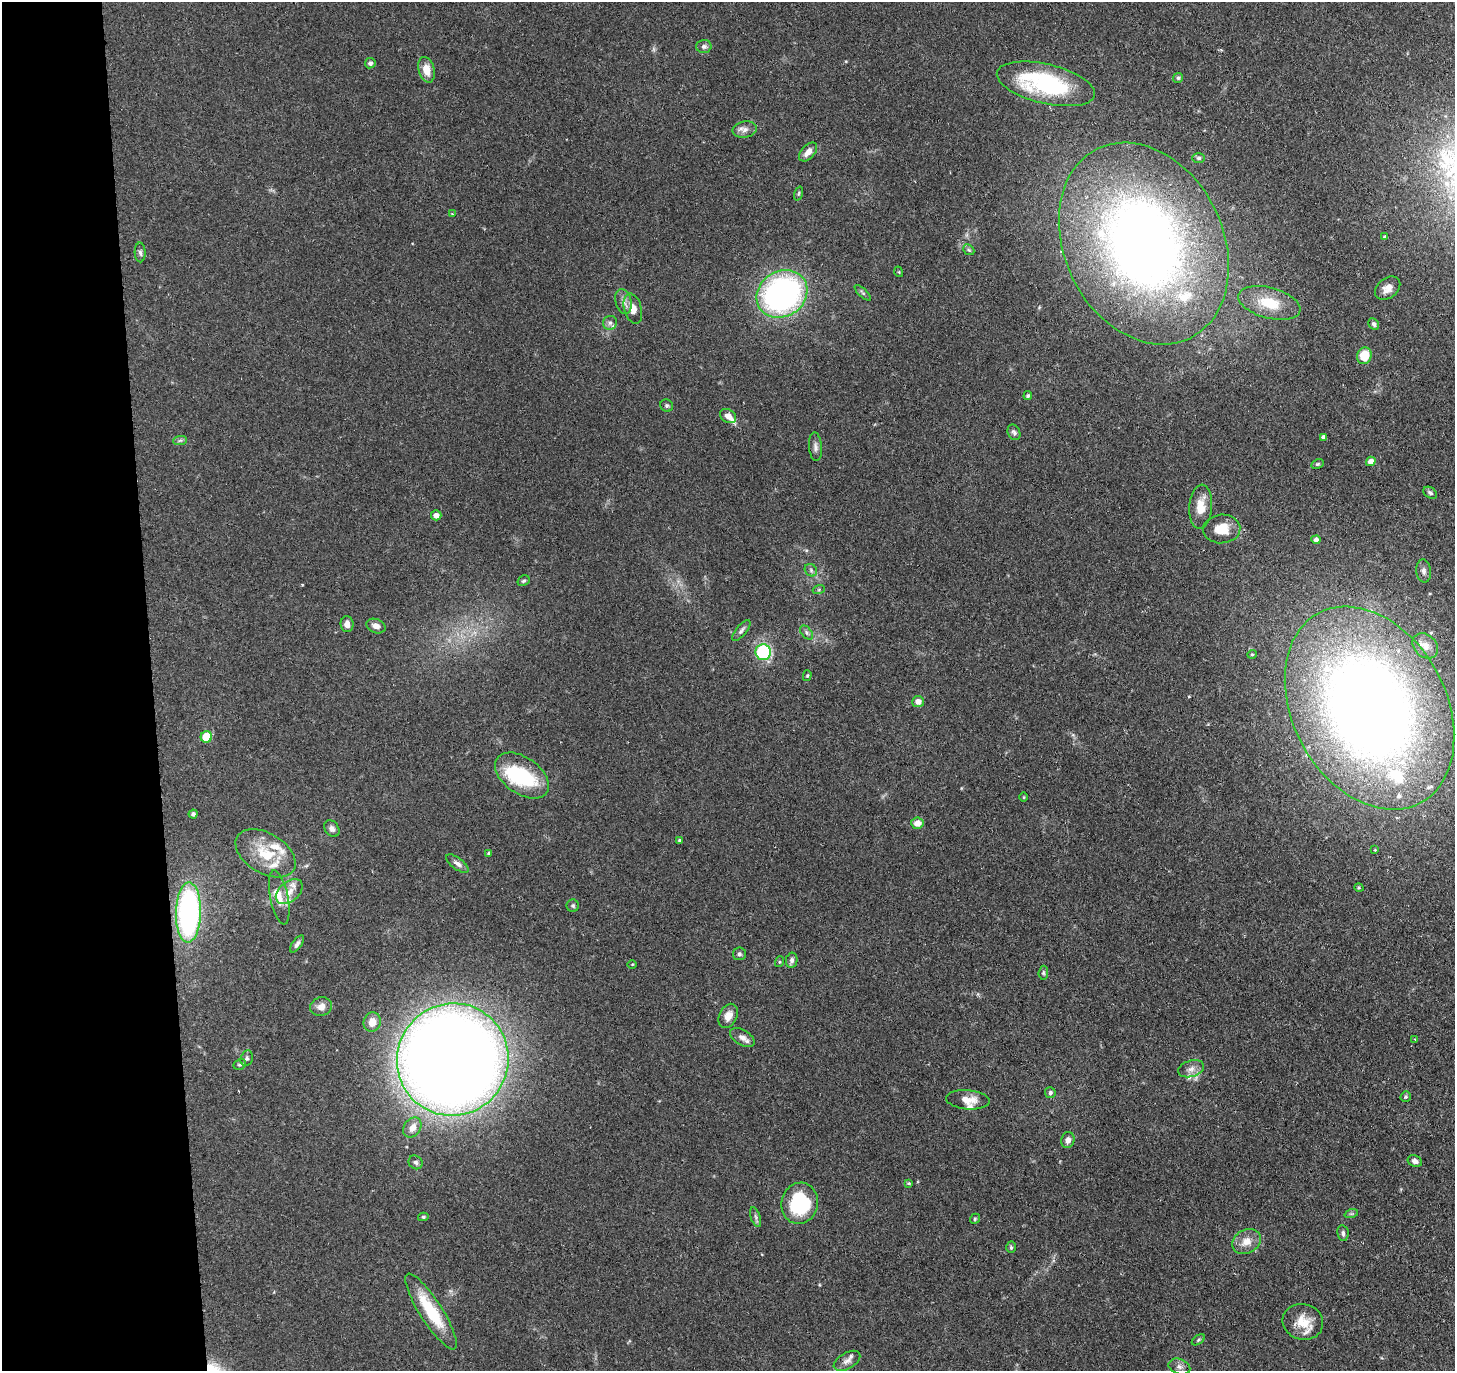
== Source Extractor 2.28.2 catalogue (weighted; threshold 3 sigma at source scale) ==
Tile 4 of 3 x 3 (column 1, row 2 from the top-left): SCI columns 1-1453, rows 1482-2850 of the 4359 x 4331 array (HDU 1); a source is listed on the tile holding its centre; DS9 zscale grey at full resolution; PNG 1457 x 1373 px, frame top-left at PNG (2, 2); each listed source drawn as its Kron ellipse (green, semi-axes under 4 px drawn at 4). Shown black and unused: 10% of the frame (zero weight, under 2 of 3 exposures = <1% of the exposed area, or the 3 px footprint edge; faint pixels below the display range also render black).
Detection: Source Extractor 2.28.2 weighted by HDU 2 'WHT'; one run over the whole footprint, this tile lists its part. Background 0.126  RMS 0.0067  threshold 0.03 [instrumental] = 3 sigma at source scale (4.5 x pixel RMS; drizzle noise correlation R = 1.50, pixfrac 1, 0.05/0.05 arcsec/px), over >= 5 px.
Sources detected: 120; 1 too faint to see at this stretch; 2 inside a brighter object's white glare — neither listed nor drawn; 13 inside a brighter listed object's ellipse — not listed separately; the other 104 listed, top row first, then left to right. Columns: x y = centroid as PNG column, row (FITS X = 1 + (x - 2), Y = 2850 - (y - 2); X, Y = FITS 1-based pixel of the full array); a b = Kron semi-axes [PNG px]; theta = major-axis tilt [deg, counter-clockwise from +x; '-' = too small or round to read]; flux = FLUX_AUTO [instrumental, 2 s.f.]
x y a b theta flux
704 46 7 6 - 2.1
370 63 5 5 - 1.9
426 70 13 8 -75 8.1
1178 78 5 4 - 1.1
1046 84 50 19 -13 88
745 130 12 8 7 3.6
808 152 11 6 48 5.5
1199 158 6 5 - 1.2
799 193 7 3 71 0.8
452 214 4 4 - 0.57
1385 237 4 4 - 0.98
1144 243 105 79 -64 550
969 250 6 4 -43 1.1
140 252 10 5 -88 1.9
899 272 5 3 - 0.58
1388 288 14 10 37 5.6
863 293 10 3 -44 1.2
782 294 26 22 33 180
623 301 13 8 -75 4.1
1269 303 32 15 -15 21
633 309 15 8 -74 7.7
610 323 7 7 - 2.1
1374 324 6 4 -62 1.5
1364 356 8 7 - 15
1028 396 4 4 - 1.2
667 406 6 6 - 1.5
728 416 9 6 -34 4.5
1014 432 8 6 -63 1.7
1323 437 4 3 - 1.5
180 440 7 4 2 1.4
815 447 14 6 -85 2.8
1371 461 5 4 - 6.5
1317 464 6 4 26 0.94
1430 493 7 5 -36 1.6
1201 507 22 11 85 11
436 515 5 5 - 3.5
1222 529 18 14 4 12
1316 540 4 4 - 2.3
811 570 7 5 -48 1.5
1424 571 12 7 -83 2.6
523 581 6 5 - 1.1
819 589 6 4 20 0.86
347 624 8 6 -86 3.9
376 626 10 7 -21 4
741 630 13 5 51 2.2
806 632 8 5 -47 1.7
1425 646 14 11 -43 5.9
763 652 8 7 - 46
1252 654 5 4 - 0.8
807 676 5 4 - 0.88
918 702 6 5 - 4.1
1369 708 108 76 -62 800
206 737 6 5 - 16
522 776 30 18 -35 52
1024 797 5 3 - 0.52
193 814 4 4 - 1.8
917 823 6 5 - 6.3
332 829 9 6 -55 2.6
680 840 4 3 - 0.94
1375 850 4 2 - 0.48
266 853 33 20 -31 25
489 853 4 3 - 0.9
457 863 13 5 -36 2.9
1359 888 5 3 - 0.62
289 892 15 10 39 6.3
279 897 27 9 -79 8.8
573 906 6 6 - 1.2
188 912 30 12 89 160
297 944 10 4 53 2.2
739 954 6 6 - 1.5
792 960 7 5 79 2.1
779 962 5 3 - 0.65
632 964 5 3 - 0.59
1043 973 7 4 85 1.2
321 1007 11 9 14 4.5
728 1016 13 9 64 5.8
372 1022 10 8 74 7.2
742 1037 13 7 -30 4
1415 1039 3 3 - 0.47
247 1058 8 6 71 1.6
453 1059 56 55 - 1300
240 1064 6 5 - 1.3
1191 1069 13 8 17 4.2
1050 1093 5 5 - 1.5
1406 1097 5 5 - 1.1
968 1100 22 9 -4 8.3
412 1128 11 8 54 6.1
1068 1140 8 6 77 3.2
1415 1161 7 5 -22 2.7
416 1162 7 6 - 1.7
908 1183 4 3 - 0.68
800 1203 21 18 77 52
1351 1214 7 4 18 1.1
423 1217 5 4 - 1.1
756 1217 10 4 -72 1.7
975 1219 5 4 - 0.94
1343 1233 8 5 -81 1.7
1246 1242 15 11 29 7.8
1011 1247 6 4 -87 1.1
431 1311 44 11 -57 32
1303 1322 20 17 -15 13
1198 1340 7 4 36 1
847 1361 14 8 30 3.7
1179 1367 11 7 -18 3
Isophote crosses this tile's border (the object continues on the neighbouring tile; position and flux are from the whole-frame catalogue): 1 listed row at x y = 1369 708